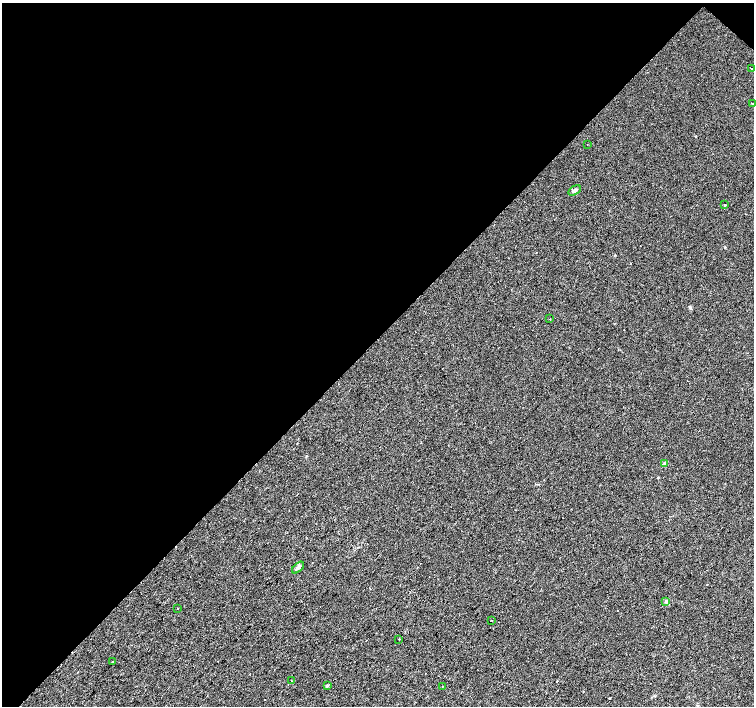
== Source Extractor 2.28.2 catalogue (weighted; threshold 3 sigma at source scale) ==
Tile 2 of 4 x 4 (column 2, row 1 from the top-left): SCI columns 1508-3011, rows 4455-5862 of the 6019 x 6023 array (HDU 1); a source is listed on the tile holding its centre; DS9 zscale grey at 2 x 2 block average (1 PNG px = mean of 2 x 2 image px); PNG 756 x 708 px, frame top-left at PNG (2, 3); each listed source drawn as its Kron ellipse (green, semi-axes under 4 px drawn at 4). Shown black and unused: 48% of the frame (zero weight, under 2 of 3 exposures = <1% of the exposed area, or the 3 px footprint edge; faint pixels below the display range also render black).
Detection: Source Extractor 2.28.2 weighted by HDU 2 'WHT'; one run over the whole footprint, this tile lists its part. Background 0.0279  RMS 0.0059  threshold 0.0267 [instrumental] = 3 sigma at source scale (4.5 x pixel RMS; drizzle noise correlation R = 1.50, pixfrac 1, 0.0396/0.0396 arcsec/px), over >= 5 px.
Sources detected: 24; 8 cosmic-ray / hot-pixel residue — neither listed nor drawn; the other 16 listed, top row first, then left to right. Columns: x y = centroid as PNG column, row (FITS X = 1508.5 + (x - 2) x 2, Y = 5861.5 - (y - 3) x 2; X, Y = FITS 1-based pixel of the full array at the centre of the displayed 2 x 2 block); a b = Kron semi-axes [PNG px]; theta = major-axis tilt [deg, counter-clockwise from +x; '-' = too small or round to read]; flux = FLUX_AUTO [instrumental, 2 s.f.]
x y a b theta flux
752 68 2 2 - 1.3
752 103 2 2 - 2.5
587 145 2 2 - 0.62
575 190 7 4 30 3.4
725 205 2 2 - 18
550 319 2 2 - 5.1
665 463 3 3 - 6
298 568 7 4 42 4.6
666 601 4 4 - 2.3
177 609 2 2 - 1.3
492 621 2 2 - 0.75
399 639 2 2 - 18
113 662 2 2 - 4.1
291 681 2 2 - 3.4
327 685 4 3 - 1.5
443 686 2 2 - 0.51
Diffuse or blended objects may show on this block-average render without a row.